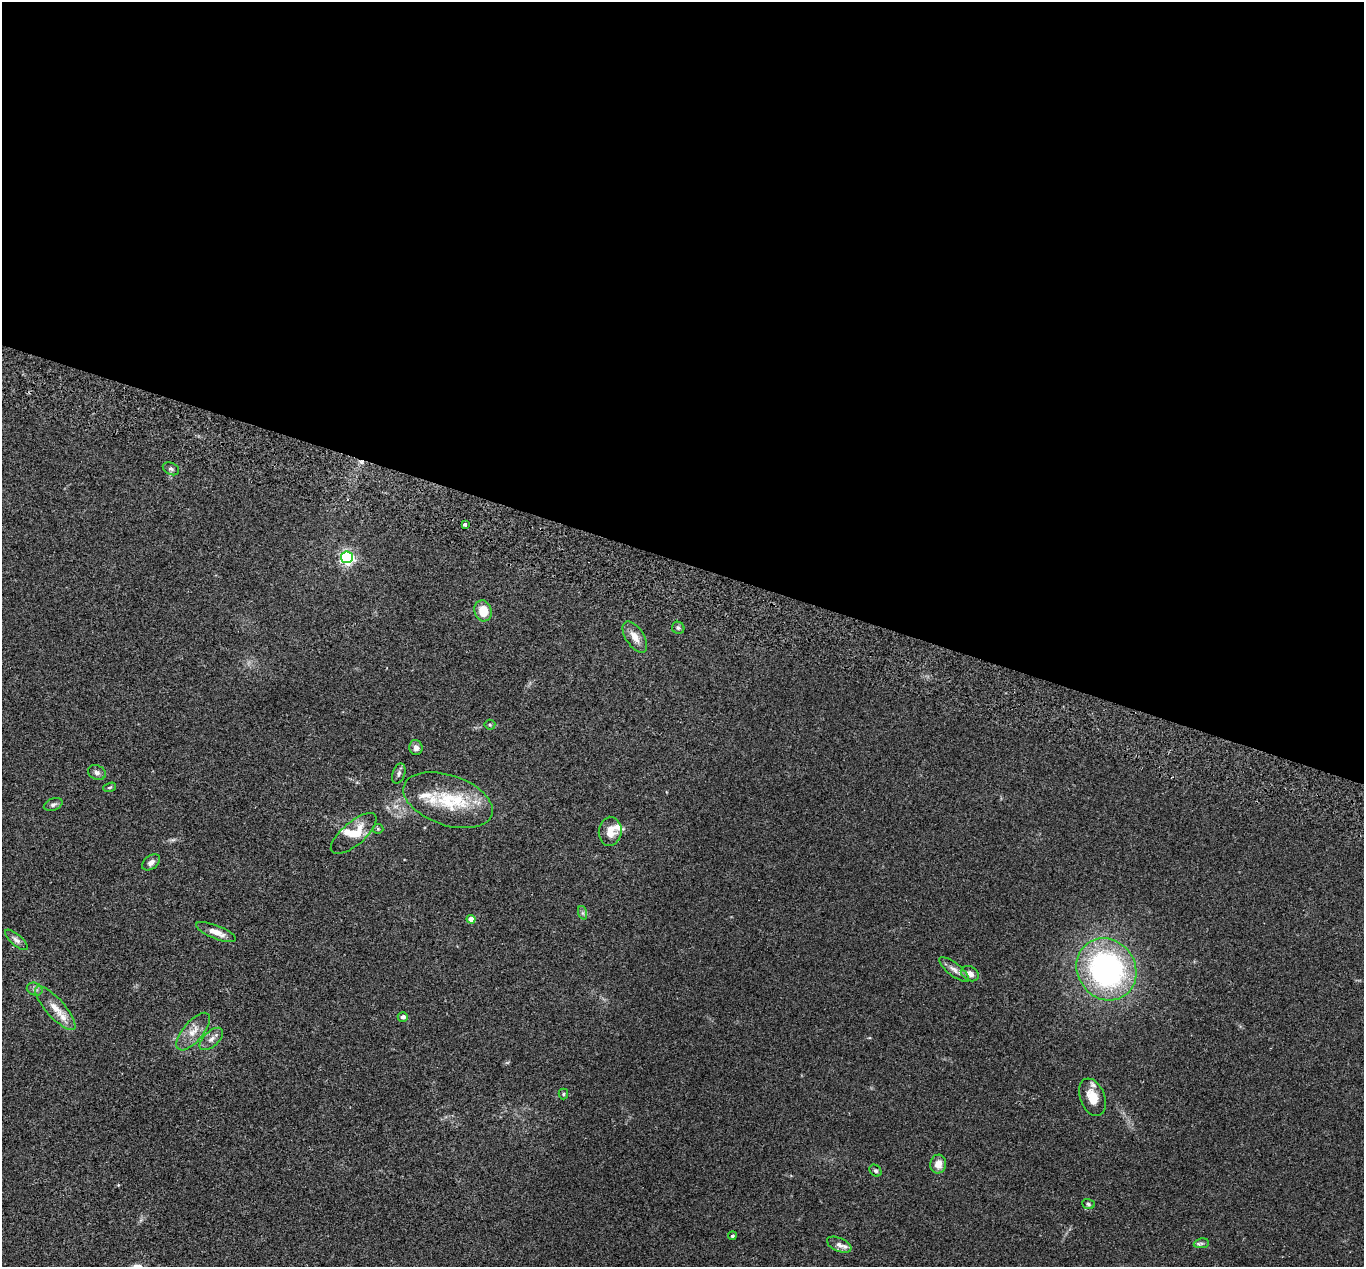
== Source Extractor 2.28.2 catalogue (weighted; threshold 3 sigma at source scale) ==
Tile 3 of 4 x 4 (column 3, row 1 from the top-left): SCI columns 2749-4110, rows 3988-5252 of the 5499 x 5574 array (HDU 1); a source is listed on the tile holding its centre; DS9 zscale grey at full resolution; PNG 1366 x 1269 px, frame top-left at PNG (2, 2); each listed source drawn as its Kron ellipse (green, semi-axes under 4 px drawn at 4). Shown black and unused: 44% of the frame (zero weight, under 2 of 3 exposures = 3% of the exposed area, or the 3 px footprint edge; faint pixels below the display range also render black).
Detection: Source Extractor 2.28.2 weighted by HDU 2 'WHT'; one run over the whole footprint, this tile lists its part. Background 0.0941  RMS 0.0088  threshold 0.0396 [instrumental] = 3 sigma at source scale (4.5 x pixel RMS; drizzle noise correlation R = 1.50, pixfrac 1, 0.05/0.05 arcsec/px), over >= 5 px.
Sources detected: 42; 5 inside a brighter listed object's ellipse — not listed separately; the other 37 listed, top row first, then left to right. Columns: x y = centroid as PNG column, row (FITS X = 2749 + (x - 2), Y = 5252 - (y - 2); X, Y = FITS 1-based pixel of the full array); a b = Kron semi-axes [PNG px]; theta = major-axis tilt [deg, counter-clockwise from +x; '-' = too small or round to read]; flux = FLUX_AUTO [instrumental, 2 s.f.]
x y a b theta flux
171 469 8 6 -26 1.9
465 525 3 3 - 4.7
347 557 6 6 - 190
483 611 10 8 -74 14
678 628 6 6 - 1.6
635 637 18 9 -57 8.3
490 725 5 5 - 1.1
416 748 7 6 - 4
97 773 9 7 -23 2.8
399 773 10 6 72 2.7
110 787 6 4 19 1.2
448 800 46 25 -19 47
53 805 10 6 21 2.1
378 829 5 5 - 1
610 831 14 11 83 10
354 834 28 11 41 18
151 862 10 6 41 3.6
583 913 7 4 -71 1.5
471 919 4 4 - 8.3
216 932 21 6 -22 8.1
16 940 14 5 -41 3.3
954 969 18 6 -38 5
1106 969 32 29 -54 200
970 974 9 7 -27 5
35 989 8 6 -22 2.5
55 1008 28 9 -48 12
403 1017 5 4 - 2.9
193 1032 23 10 50 10
211 1039 14 7 42 4.7
563 1094 5 5 - 1.1
1092 1097 20 12 -68 14
938 1164 9 8 - 8
875 1171 7 5 -43 1.7
1088 1204 6 5 - 1.5
732 1236 4 4 - 1.6
1201 1243 7 4 7 1.8
839 1245 13 6 -24 4.4